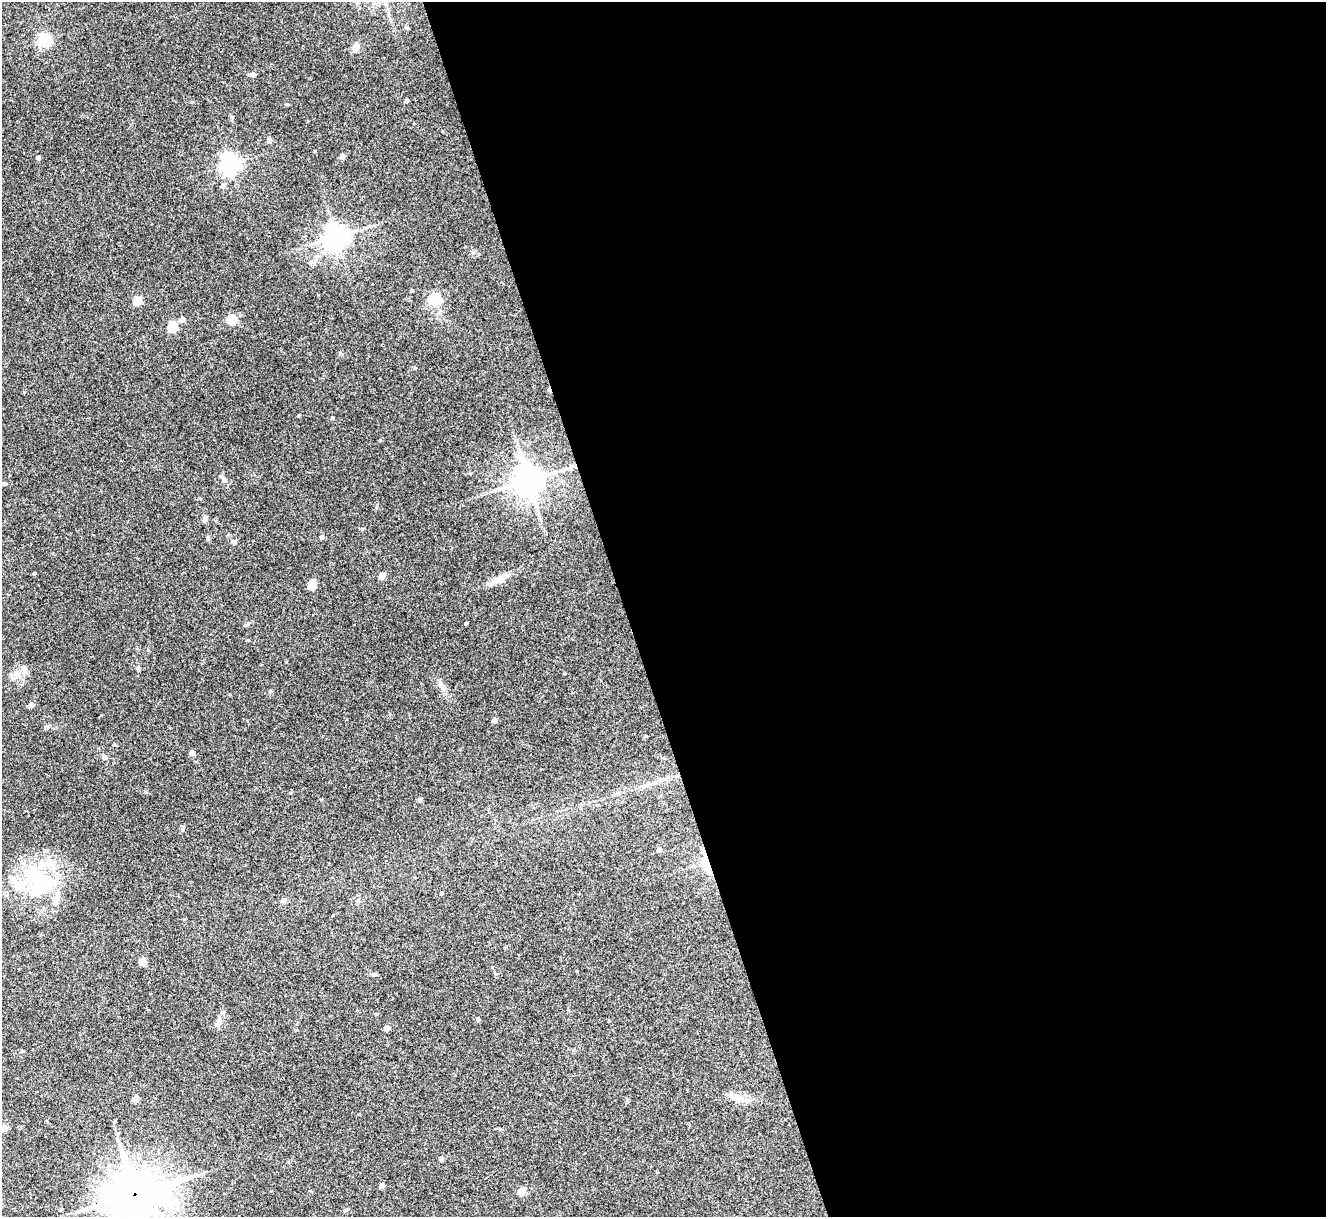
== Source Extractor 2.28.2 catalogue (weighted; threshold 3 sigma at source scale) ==
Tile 8 of 4 x 4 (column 4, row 2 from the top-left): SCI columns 3974-5297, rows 2705-3919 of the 5298 x 5285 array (HDU 1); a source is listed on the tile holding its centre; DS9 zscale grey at full resolution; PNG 1328 x 1219 px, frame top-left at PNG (2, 2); no overlay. Shown black and unused: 53% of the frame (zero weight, under 3 of 4 exposures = <1% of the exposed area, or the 3 px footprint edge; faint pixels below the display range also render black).
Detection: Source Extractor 2.28.2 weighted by HDU 2 'WHT'; one run over the whole footprint, this tile lists its part. Background 0.143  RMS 0.0071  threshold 0.0322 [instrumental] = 3 sigma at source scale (4.5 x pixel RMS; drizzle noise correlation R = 1.50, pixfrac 1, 0.05/0.05 arcsec/px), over >= 5 px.
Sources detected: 64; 1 cosmic-ray / hot-pixel residue — not listed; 1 inside a brighter listed object's ellipse — not listed separately; the other 62 listed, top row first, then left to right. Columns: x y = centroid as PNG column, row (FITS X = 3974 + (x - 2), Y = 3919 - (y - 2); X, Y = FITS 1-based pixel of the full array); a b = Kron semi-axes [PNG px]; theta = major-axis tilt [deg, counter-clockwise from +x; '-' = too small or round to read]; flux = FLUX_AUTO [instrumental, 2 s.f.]
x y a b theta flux
44 40 6 6 - 130
356 47 9 7 78 4.5
252 74 9 5 0 1.5
407 101 4 3 - 1.8
269 141 5 4 - 2.9
315 151 3 3 - 0.56
342 156 4 4 - 4.9
38 158 5 4 - 1.2
230 164 6 6 - 340
223 186 5 4 - 4
336 237 8 7 - 580
412 291 5 3 - 0.72
434 299 5 5 - 66
137 301 5 4 - 20
183 319 5 4 - 4.3
232 320 5 5 - 34
172 327 5 5 - 37
415 368 5 3 - 0.63
298 415 3 2 - 0.71
332 418 4 3 - 0.72
380 440 4 4 - 0.81
224 479 7 5 -69 1.6
528 480 10 9 - 970
5 484 5 4 - 0.94
205 518 8 5 67 1.9
322 537 4 4 - 2.2
208 538 6 3 73 0.89
233 542 7 6 - 1.7
34 573 4 3 - 0.68
382 576 4 4 - 10
499 579 33 6 25 7
312 585 9 7 76 6.9
466 623 3 3 - 0.73
138 668 6 5 - 1.2
24 670 9 7 -67 3.1
564 673 3 3 - 0.71
31 704 4 4 - 3.7
494 720 4 4 - 5.5
646 736 3 3 - 0.57
192 753 4 4 - 5.5
104 756 8 4 -54 1.3
649 784 10 5 6 2.7
420 800 5 5 - 1.6
659 850 4 4 - 3.7
706 865 26 9 -71 12
38 881 51 31 -47 64
441 893 4 3 - 0.92
284 900 6 6 - 1.8
143 962 5 4 - 14
374 974 7 4 -13 1.1
478 1019 4 4 - 1.6
219 1022 11 6 63 3
387 1028 4 4 - 7.2
22 1051 4 3 - 1.1
734 1097 15 8 -26 5
135 1099 4 4 - 8.3
4 1128 4 4 - 10
441 1159 4 4 - 2.7
382 1186 4 4 - 6.2
521 1191 5 4 - 18
135 1194 19 16 16 2400
346 1210 6 4 23 0.98
Overlapping masked pixels (flux is a lower limit): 2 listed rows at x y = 706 865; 135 1194
Isophote crosses this tile's border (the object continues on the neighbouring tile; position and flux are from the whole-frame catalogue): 2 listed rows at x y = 4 1128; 135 1194
Unlisted compact peaks at least as high as the median listed source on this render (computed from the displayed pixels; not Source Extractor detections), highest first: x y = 145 792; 290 793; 270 691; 362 529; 183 829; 340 353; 247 625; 318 295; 376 507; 248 640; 473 252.